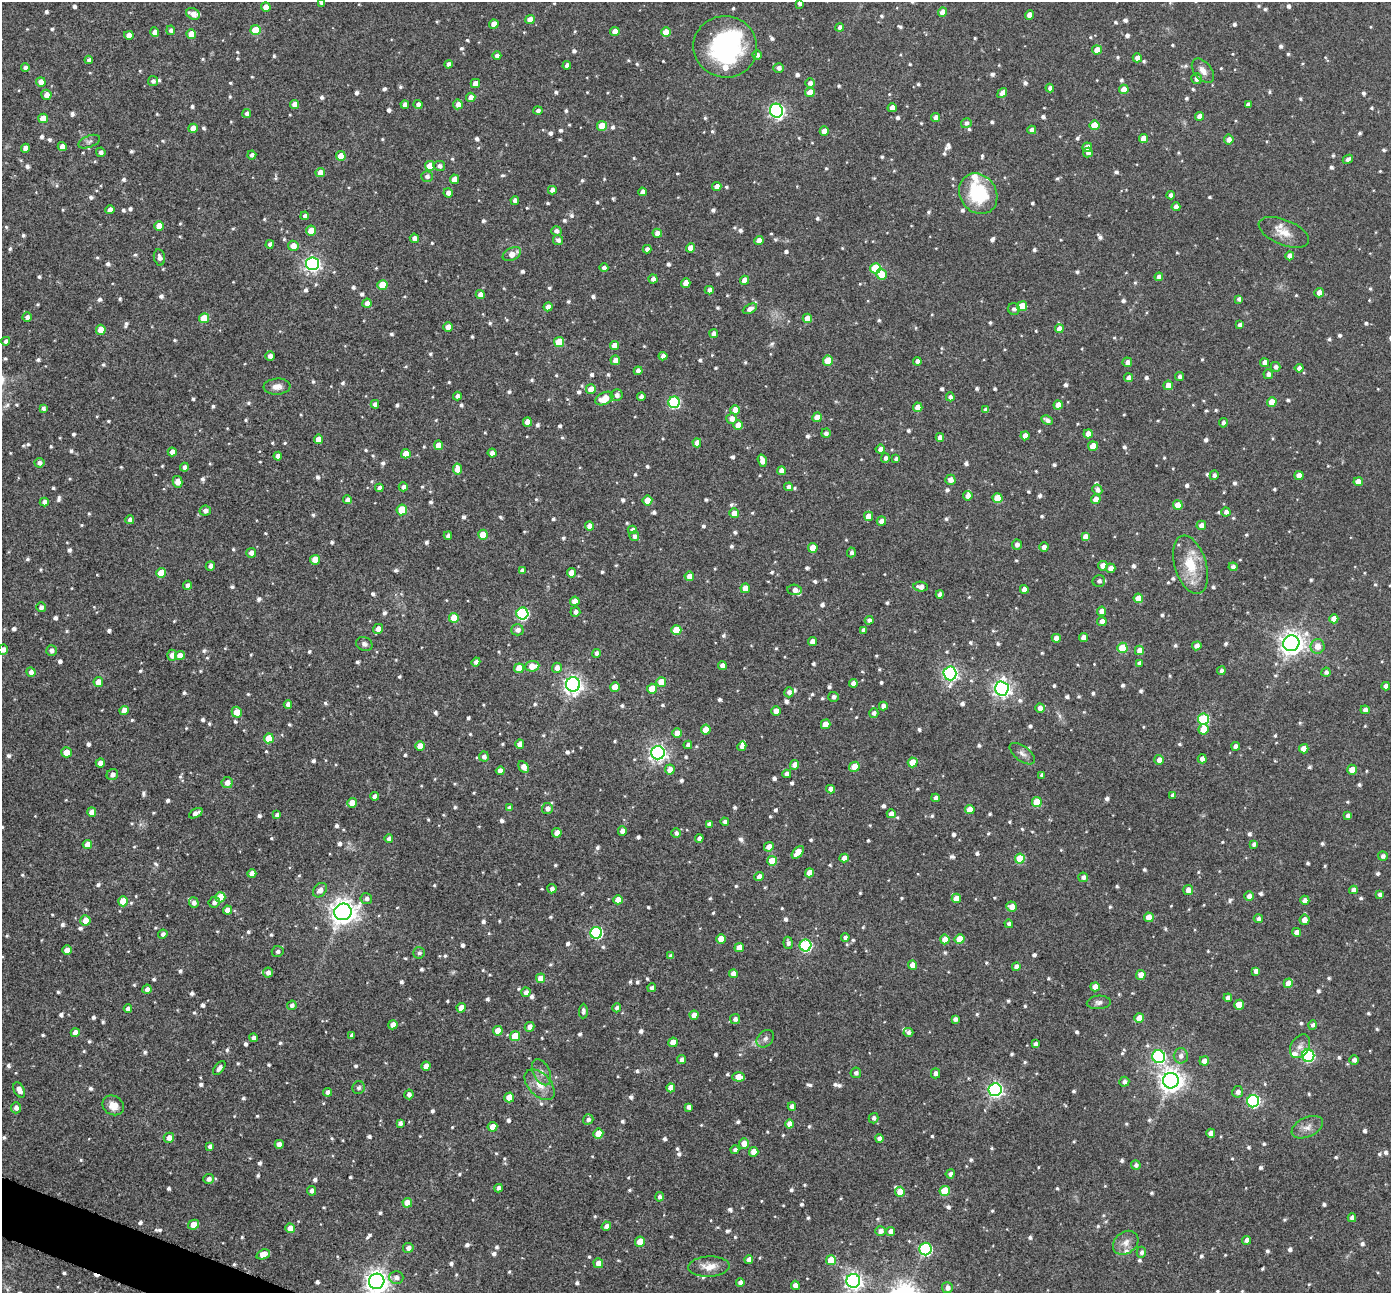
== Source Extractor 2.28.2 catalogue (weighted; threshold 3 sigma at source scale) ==
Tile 7 of 4 x 4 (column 3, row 2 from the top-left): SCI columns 2788-4176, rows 2729-4019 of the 5573 x 5589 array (HDU 1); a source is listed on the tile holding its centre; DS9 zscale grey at full resolution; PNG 1393 x 1295 px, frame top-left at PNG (2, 2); each listed source drawn as its Kron ellipse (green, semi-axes under 4 px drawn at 4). Shown black and unused: <1% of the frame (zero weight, under 8 of 16 exposures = <1% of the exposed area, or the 3 px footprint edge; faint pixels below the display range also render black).
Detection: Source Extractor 2.28.2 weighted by HDU 2 'WHT'; one run over the whole footprint, this tile lists its part. Background 0.0453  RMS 0.0065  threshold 0.0267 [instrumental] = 3 sigma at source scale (4.09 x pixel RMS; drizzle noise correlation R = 1.36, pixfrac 0.8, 0.05/0.05 arcsec/px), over >= 5 px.
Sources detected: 1305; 1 too faint to see at this stretch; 1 inside a brighter object's white glare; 1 cosmic-ray / hot-pixel residue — neither listed nor drawn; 11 inside a brighter listed object's ellipse — not listed separately; of the other 1291, all 500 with FLUX_AUTO >= 1.96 (the completeness limit of this list) listed and drawn (791 fainter detections not listed), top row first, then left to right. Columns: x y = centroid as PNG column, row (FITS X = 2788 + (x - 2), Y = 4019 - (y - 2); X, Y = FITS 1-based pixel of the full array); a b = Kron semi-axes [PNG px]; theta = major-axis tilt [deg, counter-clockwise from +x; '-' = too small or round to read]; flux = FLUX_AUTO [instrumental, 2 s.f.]
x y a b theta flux
321 2 4 4 - 2.3
800 3 4 4 - 2.3
266 7 4 4 - 5.6
942 12 5 4 - 5.7
193 14 7 5 -33 5
1030 15 4 4 - 6.7
530 20 4 4 - 6.9
494 24 4 4 - 7.6
840 27 4 4 - 2.5
171 30 4 4 - 2.1
255 30 5 5 - 17
615 31 4 4 - 4.9
155 32 4 4 - 4.3
666 32 5 5 - 10
191 34 5 4 - 9.7
129 35 5 4 - 4.4
725 47 32 30 -16 78
1097 50 5 4 - 7.1
497 55 4 4 - 2.2
757 55 4 4 - 2.3
1137 58 5 4 - 3.7
89 60 4 4 - 2
448 64 4 4 - 2.3
567 65 4 4 - 2.7
25 67 4 4 - 2.1
779 68 5 5 - 2.5
1203 71 14 8 -51 4.5
1196 79 5 5 - 3.3
153 81 5 5 - 2
41 82 4 4 - 4.4
475 83 4 4 - 7
810 83 5 4 - 2.4
1050 88 4 4 - 2.7
1124 89 5 4 - 6.3
810 92 5 4 - 7.9
1002 93 6 4 50 3.8
46 95 5 5 - 4.2
471 97 5 4 - 4.2
294 104 4 4 - 4.9
418 104 4 4 - 2.6
458 104 5 5 - 4.4
405 105 4 4 - 3.4
1248 105 4 4 - 2.4
892 108 4 4 - 5
538 111 4 4 - 2.1
776 111 7 6 - 160
247 114 4 4 - 2.5
1200 116 4 4 - 4.5
43 118 5 5 - 7.4
936 118 4 4 - 4
966 123 5 5 - 2.1
1094 125 5 5 - 15
602 126 5 5 - 15
193 128 5 4 - 6.7
1032 130 4 4 - 4
824 131 4 4 - 6.3
1143 138 4 4 - 6
1229 140 5 5 - 3.7
89 142 11 6 21 2
62 146 4 4 - 5.1
1087 147 5 4 - 5.7
25 148 4 4 - 3.3
101 152 4 4 - 2.3
1088 153 5 5 - 2.3
252 155 4 4 - 2.1
341 156 5 5 - 9.6
1348 159 5 4 - 2.3
430 166 5 5 - 12
439 166 6 5 - 2.5
320 172 5 4 - 5.7
427 176 5 5 - 2.2
454 179 5 4 - 5.7
717 187 4 4 - 4.2
552 190 4 4 - 3.4
642 192 4 4 - 3.5
448 193 4 4 - 3.1
978 194 21 18 -55 38
1171 195 4 4 - 2.3
515 200 4 4 - 2.7
1176 207 4 4 - 3.7
110 210 4 4 - 4.3
305 216 4 4 - 2
159 226 5 5 - 7.1
311 231 5 5 - 9
556 231 5 4 - 2.2
1284 232 27 12 -22 9
657 233 5 4 - 3.2
414 238 4 4 - 3.3
558 240 5 5 - 2.1
759 241 4 4 - 4.5
270 244 4 4 - 2.3
293 246 5 5 - 5.6
691 248 4 4 - 6
647 249 4 4 - 2.7
512 254 10 6 27 5.8
1290 256 4 4 - 4
159 257 8 5 -78 2.7
312 264 6 6 - 180
604 268 4 4 - 2.3
875 268 5 5 - 31
881 274 5 5 - 9.8
1159 277 4 4 - 3.2
653 279 4 4 - 2.7
744 280 4 4 - 6.4
686 283 5 4 - 6.8
382 285 5 5 - 18
709 290 4 4 - 3
1319 293 5 4 - 4.4
480 295 4 4 - 4.3
1239 299 4 4 - 2.1
367 303 4 4 - 3.1
1022 306 5 5 - 13
548 307 4 4 - 4.4
750 309 8 4 28 3.4
1014 309 6 6 - 2.1
27 317 4 4 - 2.5
204 318 5 5 - 12
807 318 4 4 - 6.2
1240 325 4 4 - 2.3
448 327 5 4 - 4.8
1059 329 4 4 - 4.5
101 330 5 5 - 8.3
714 334 4 4 - 3.3
6 341 4 4 - 2.3
559 342 5 5 - 19
614 346 4 4 - 5.7
270 356 4 4 - 2.7
663 356 4 4 - 3.3
615 360 5 4 - 4.3
828 361 5 5 - 14
917 361 4 4 - 3.3
1127 362 5 4 - 2.9
1264 362 4 4 - 3.2
1276 367 5 4 - 2.3
1299 368 4 4 - 2.9
638 371 4 4 - 3.1
1268 374 5 5 - 2.5
1179 377 4 4 - 2
1128 378 4 4 - 3.2
1168 385 5 4 - 6.4
277 387 13 8 5 4.2
591 389 5 5 - 8.2
617 395 6 6 - 3.3
457 396 4 4 - 2.4
641 397 4 4 - 2.3
950 397 4 4 - 2.2
604 398 9 6 27 11
674 402 6 6 - 60
1272 402 5 4 - 9.1
375 404 4 4 - 2.4
1058 405 4 4 - 5.2
918 407 4 4 - 6.6
43 408 4 4 - 2
735 410 4 4 - 5.4
986 410 4 4 - 2.6
817 417 5 4 - 7.1
732 419 5 5 - 3.9
1047 420 6 4 -29 2.4
527 422 5 4 - 6.2
1223 423 5 4 - 2
738 425 4 4 - 7.7
826 433 4 4 - 2.1
1088 434 4 4 - 5
1025 436 4 4 - 4.3
940 437 4 4 - 3.1
318 439 4 4 - 5.5
697 443 4 4 - 4
438 445 4 4 - 6.8
1093 446 5 4 - 8.4
880 449 4 4 - 3.2
172 452 4 4 - 4.2
492 453 4 4 - 4
406 454 5 4 - 7
278 456 4 4 - 3.4
885 458 5 4 - 2
896 459 4 4 - 2.1
762 461 6 4 -73 5.6
39 463 5 4 - 2.5
184 467 4 4 - 2.1
458 469 5 4 - 7.7
781 471 4 4 - 4.3
1214 475 4 4 - 2.3
1299 476 4 4 - 5.7
950 480 5 5 - 4.3
177 482 6 5 - 4.9
1358 482 4 4 - 6.2
403 487 4 4 - 2.6
788 487 4 4 - 2.8
379 488 4 4 - 2.9
1097 490 5 5 - 2.9
968 496 5 4 - 3.8
998 498 5 5 - 13
1096 499 5 4 - 5.4
347 500 4 4 - 2.8
647 501 5 5 - 11
44 502 4 4 - 3.1
1178 505 5 4 - 6.9
402 510 5 5 - 19
205 511 6 5 - 2.5
1226 512 4 4 - 2.3
734 513 5 5 - 5.4
869 516 4 4 - 7.3
130 520 4 4 - 2.6
881 521 4 4 - 3.8
1201 525 5 4 - 4.4
590 526 4 4 - 4.3
632 530 4 4 - 2.9
483 535 5 5 - 15
448 536 4 4 - 2.2
634 536 5 5 - 2.2
1085 537 4 4 - 5.4
1017 544 5 5 - 2.6
1044 547 4 4 - 3.1
813 548 5 4 - 8.9
851 552 5 4 - 2
251 553 5 4 - 3.2
315 560 5 5 - 6.8
1190 565 30 16 -73 20
210 566 5 4 - 2.5
1103 566 5 4 - 5
1233 567 4 4 - 2.7
1110 568 5 4 - 3.9
522 571 4 4 - 2.3
161 573 5 5 - 11
571 573 4 4 - 5.5
689 576 4 4 - 4.9
1099 581 6 6 - 2
188 585 5 4 - 2.4
921 587 7 5 -4 3.7
745 588 5 4 - 7.8
1024 589 4 4 - 4.4
795 590 7 5 -4 3.8
940 594 4 4 - 3.3
1138 598 5 4 - 7.3
575 601 5 4 - 6.3
41 607 5 4 - 2.4
1102 611 5 4 - 4.8
575 612 5 4 - 2.5
522 613 6 6 - 75
454 618 5 5 - 13
1334 619 4 4 - 6.2
869 620 4 4 - 2.6
1102 621 4 4 - 3.6
378 629 5 5 - 4.7
517 630 6 5 - 3.2
676 630 5 5 - 17
863 630 4 4 - 2.2
1056 638 4 4 - 3.8
1083 638 4 4 - 4.4
812 642 4 4 - 4.6
1291 643 8 7 - 550
364 644 8 6 -27 2.1
1197 646 5 4 - 3.6
1317 646 7 7 - 5.9
1122 648 5 5 - 21
3 650 5 5 - 3.1
1139 650 5 4 - 5.3
51 651 5 5 - 2.4
596 653 4 4 - 2.2
172 655 5 5 - 3.3
180 656 5 4 - 6.4
476 662 4 4 - 2.3
1139 663 4 4 - 2.1
722 665 4 4 - 3.2
532 666 7 5 7 8.8
519 668 5 4 - 9.7
557 668 5 5 - 3.6
1221 671 4 4 - 2.1
31 672 5 4 - 2.8
1326 672 4 4 - 2
950 673 7 6 - 170
98 682 5 5 - 6.9
661 682 5 5 - 12
853 683 4 4 - 3.9
573 684 7 7 - 260
1386 686 4 4 - 3.8
615 687 5 5 - 8.1
1002 688 7 7 - 240
652 689 5 5 - 10
789 692 5 5 - 2.3
833 697 5 5 - 2
288 704 4 4 - 2.9
883 706 4 4 - 3.3
1040 708 5 4 - 3.2
1365 710 5 4 - 2.7
124 711 5 4 - 6.8
776 711 5 4 - 5.5
237 712 5 5 - 7.5
874 713 4 4 - 2.2
1203 719 5 5 - 45
826 724 5 4 - 9.2
1203 729 5 5 - 11
706 730 5 5 - 12
677 733 5 4 - 5.5
269 738 5 5 - 13
520 744 4 4 - 5.7
688 745 4 4 - 2.2
420 746 4 4 - 5.9
742 746 5 4 - 3.1
1236 746 4 4 - 3.1
1304 749 4 4 - 6.4
66 752 5 5 - 7
658 753 7 7 - 240
1022 754 15 7 -38 3.1
484 756 5 5 - 2.3
1202 759 4 4 - 3.1
1159 760 5 4 - 3.5
913 762 5 5 - 9.2
100 763 4 4 - 4.2
795 765 5 4 - 4.7
524 767 6 4 -62 5.1
854 767 5 5 - 11
670 770 5 5 - 5.6
1352 770 5 5 - 7.6
500 771 4 4 - 3.4
787 774 4 4 - 2.3
112 775 6 5 - 3
1042 775 4 4 - 2
227 783 5 5 - 4.4
830 789 4 4 - 3.4
1173 795 4 4 - 2.1
375 796 4 4 - 3.4
935 798 4 4 - 2.9
1037 802 5 5 - 18
352 803 5 5 - 5.8
509 808 4 4 - 2.4
547 808 5 5 - 3.2
970 809 5 4 - 7.9
92 812 5 4 - 5.2
196 813 7 4 29 3.9
891 814 4 4 - 4.4
277 815 4 4 - 2.5
1348 816 4 4 - 2.3
725 822 4 4 - 2.3
709 824 4 4 - 2.4
622 831 4 4 - 3.5
557 833 4 4 - 5.4
676 833 5 4 - 2
699 838 4 4 - 2.7
389 839 4 4 - 2.4
87 844 5 4 - 5.3
1254 844 4 4 - 2.1
769 847 5 4 - 5
798 852 7 4 48 10
1383 856 5 4 - 2
844 858 4 4 - 4.2
1020 859 5 5 - 20
772 861 5 5 - 14
809 873 5 4 - 6
252 874 4 4 - 4.1
759 877 5 4 - 3.4
1083 877 5 4 - 2.3
552 889 4 4 - 2.4
320 890 8 6 48 3.9
1188 890 5 5 - 4
1353 890 4 4 - 3.6
1380 895 4 4 - 2.9
1249 896 5 5 - 3.2
220 897 5 5 - 15
956 898 4 4 - 6.1
366 899 6 5 - 2
618 900 5 4 - 5.3
1305 900 4 4 - 3.5
123 901 5 5 - 12
214 902 6 5 - 2.6
194 903 5 5 - 2.7
1012 906 5 5 - 4.9
227 910 4 4 - 4.3
343 912 9 8 - 630
1149 917 5 4 - 7
1258 918 4 4 - 2.1
85 920 5 5 - 7.6
1304 920 5 5 - 4.6
1009 924 4 4 - 2.1
1296 932 4 4 - 3.6
596 933 6 6 - 75
163 934 4 4 - 2.3
845 937 4 4 - 2.1
721 939 5 4 - 7.5
945 939 5 4 - 8.9
959 939 5 5 - 11
788 943 6 4 -83 2.1
805 945 6 6 - 70
739 948 5 4 - 5.7
67 950 5 4 - 6.1
278 951 6 5 - 2.2
419 953 6 5 - 2
671 956 4 4 - 2.1
912 965 4 4 - 5.5
1016 967 4 4 - 3.5
1256 971 4 4 - 3.1
268 973 5 5 - 2.5
733 974 4 4 - 4.6
1141 975 5 4 - 7
541 978 4 4 - 7.5
1288 983 5 4 - 7.6
1095 987 4 4 - 6
652 988 4 4 - 2.1
147 989 4 4 - 2.7
526 992 5 4 - 2.8
1228 998 4 4 - 3.1
1099 1002 12 6 3 2.7
292 1005 5 4 - 2
1239 1005 5 5 - 12
461 1008 5 4 - 5.8
617 1008 4 4 - 2.1
128 1009 4 4 - 2.9
583 1011 7 4 87 2.4
694 1015 4 4 - 5.5
1139 1018 5 5 - 10
735 1019 5 5 - 2.4
955 1019 4 4 - 2.3
393 1025 4 4 - 4.7
1313 1025 5 4 - 2
529 1027 5 4 - 3.8
498 1031 5 5 - 9.6
908 1032 5 4 - 2.3
75 1033 4 4 - 4.5
352 1035 4 4 - 2.2
515 1036 5 5 - 17
254 1038 4 4 - 3.3
765 1039 10 7 45 2.4
673 1042 4 4 - 6.9
1035 1044 4 4 - 2.1
1300 1046 13 9 58 3.8
1181 1056 7 7 - 2.9
1308 1056 6 6 - 71
1159 1057 6 6 - 98
682 1060 4 4 - 2.6
1354 1060 5 4 - 2.6
1204 1061 4 4 - 3.8
426 1066 4 4 - 4.9
219 1068 8 4 52 2.9
542 1072 14 8 -63 3.8
856 1073 5 5 - 2
935 1073 5 4 - 2.8
738 1077 6 4 -2 8.4
1171 1081 8 7 - 530
1124 1082 5 5 - 2.2
540 1085 18 11 -46 8.6
358 1088 6 6 - 2.1
671 1088 4 4 - 5.8
19 1090 8 5 -60 4.1
995 1090 6 6 - 170
327 1092 4 4 - 2.5
1238 1092 5 5 - 2.9
409 1094 5 4 - 2.5
509 1097 5 5 - 10
1253 1101 6 6 - 83
113 1105 11 9 -32 6.2
792 1106 4 4 - 3.3
688 1107 4 4 - 2.4
16 1108 5 5 - 2.9
874 1118 5 5 - 2.1
588 1119 5 5 - 2.1
400 1123 4 4 - 2.4
790 1124 4 4 - 4.8
492 1127 5 4 - 9
1307 1127 17 9 25 5.2
1211 1133 4 4 - 4.1
598 1134 5 5 - 13
169 1138 5 5 - 4.1
879 1139 4 4 - 3.5
744 1143 5 5 - 5.7
279 1144 4 4 - 3.4
210 1146 4 4 - 2.1
735 1150 4 4 - 2
754 1152 5 4 - 6.2
1136 1165 5 5 - 2.3
950 1174 4 4 - 2.3
209 1179 5 5 - 2.4
499 1188 4 4 - 2.5
312 1191 5 4 - 2.5
945 1191 5 5 - 21
900 1192 5 5 - 7.8
659 1197 4 4 - 2
407 1203 5 5 - 6.7
1352 1218 4 4 - 2.4
193 1225 6 4 28 7.5
606 1226 5 4 - 2.6
290 1228 5 4 - 5.6
880 1231 5 5 - 3.4
890 1231 4 4 - 3.5
1247 1240 4 4 - 3.1
640 1242 5 5 - 12
1126 1243 14 10 38 5.1
408 1248 5 5 - 3.4
925 1249 6 6 - 75
1141 1252 5 4 - 2
263 1254 7 4 18 8.2
749 1259 4 4 - 3.2
831 1260 5 5 - 13
598 1263 5 5 - 5.4
709 1267 21 10 2 8.1
396 1277 7 6 - 2.8
377 1281 8 7 - 530
853 1281 7 7 - 250
740 1282 4 4 - 2.7
795 1285 4 4 - 4.6
947 1288 5 5 - 3.1
Isophote crosses this tile's border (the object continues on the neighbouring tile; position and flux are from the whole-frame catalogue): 4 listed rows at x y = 321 2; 800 3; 3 650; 377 1281